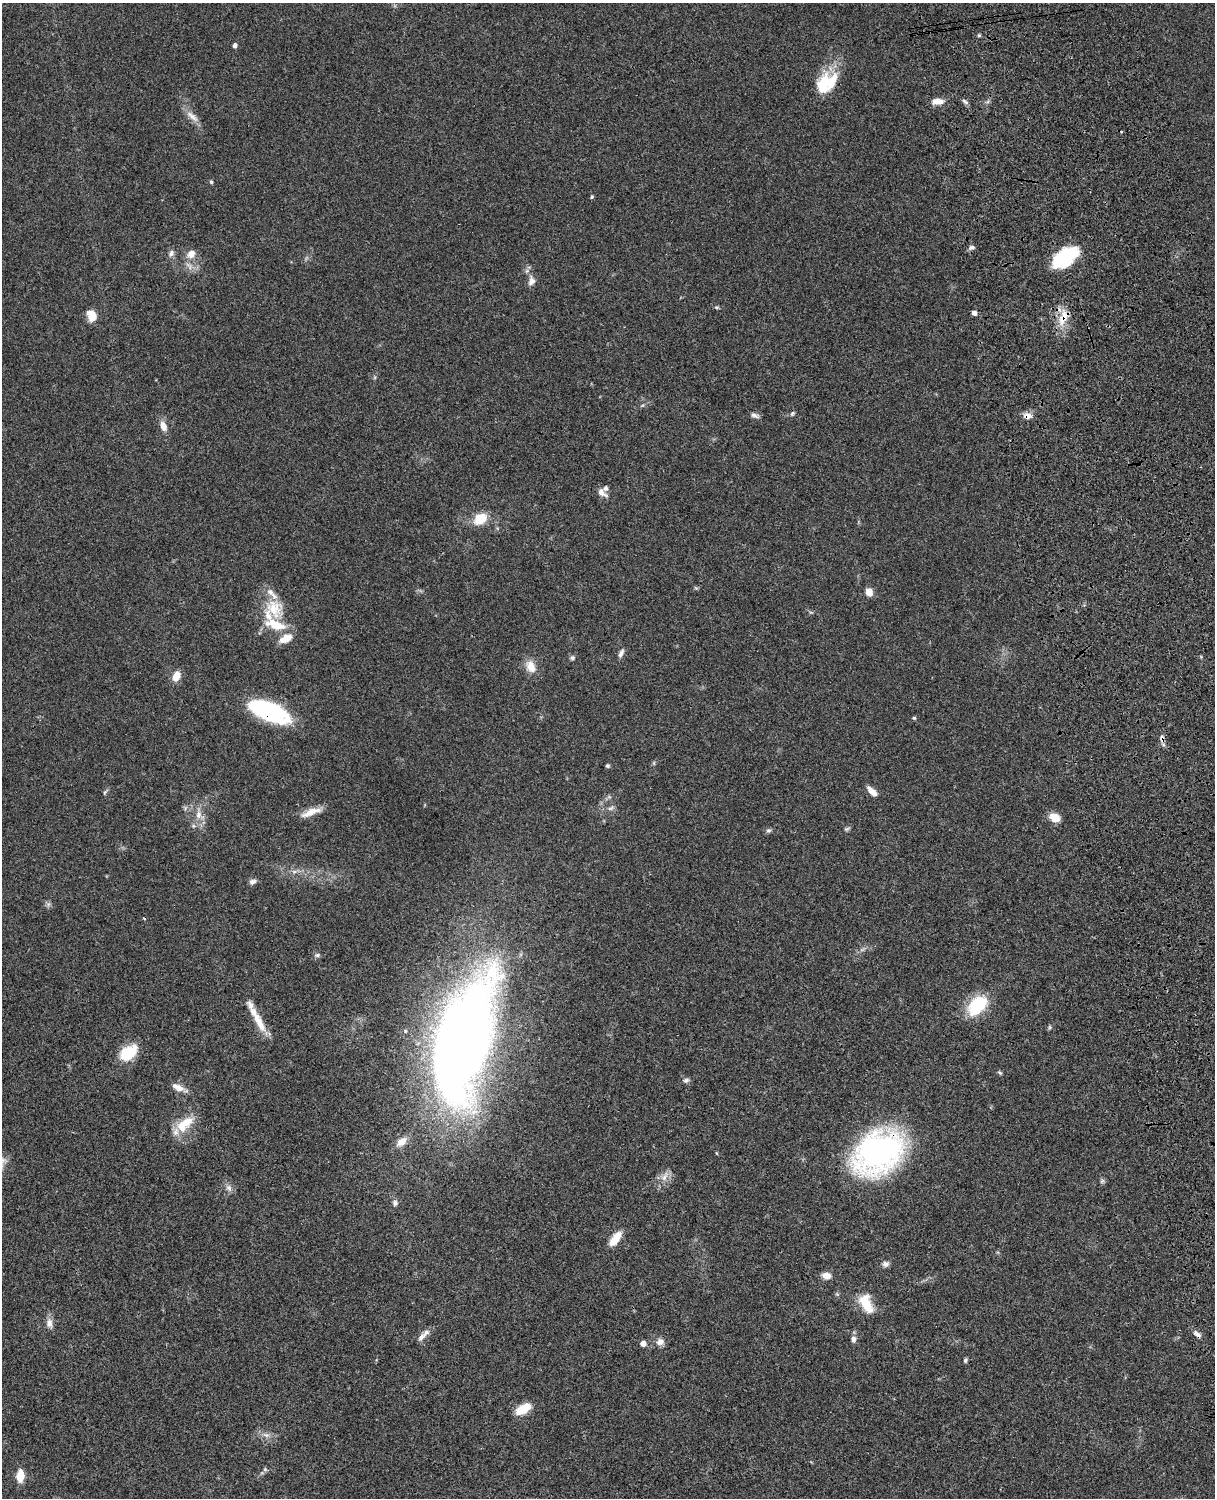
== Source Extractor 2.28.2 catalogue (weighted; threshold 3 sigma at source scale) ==
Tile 6 of 4 x 3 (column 2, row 2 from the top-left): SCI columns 1334-2546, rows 1773-3268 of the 5089 x 4926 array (HDU 1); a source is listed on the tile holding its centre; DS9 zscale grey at full resolution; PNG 1217 x 1500 px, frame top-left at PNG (2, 3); no overlay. Shown black and unused: <1% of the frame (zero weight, under 3 of 4 exposures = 6% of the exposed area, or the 3 px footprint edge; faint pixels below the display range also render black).
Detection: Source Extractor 2.28.2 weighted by HDU 2 'WHT'; one run over the whole footprint, this tile lists its part. Background 0.076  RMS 0.0058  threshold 0.0261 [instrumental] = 3 sigma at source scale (4.5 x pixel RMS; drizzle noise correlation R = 1.50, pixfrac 1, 0.05/0.05 arcsec/px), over >= 5 px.
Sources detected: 90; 2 too faint to see at this stretch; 1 inside a brighter object's white glare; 2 cosmic-ray / hot-pixel residue — not listed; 9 inside a brighter listed object's ellipse — not listed separately; the other 76 listed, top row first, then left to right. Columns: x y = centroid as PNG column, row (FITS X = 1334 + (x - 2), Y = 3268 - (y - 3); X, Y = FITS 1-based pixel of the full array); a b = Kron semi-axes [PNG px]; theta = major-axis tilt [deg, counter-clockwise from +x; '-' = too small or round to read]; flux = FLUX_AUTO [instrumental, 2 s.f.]
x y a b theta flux
979 35 5 4 - 0.82
235 45 4 4 - 2.1
825 82 27 13 88 14
939 101 11 8 -10 4.6
965 102 11 4 -36 1.4
192 116 22 8 -39 4.9
211 182 5 4 - 0.84
592 197 4 3 - 0.89
972 247 9 6 18 1.6
171 253 10 7 64 2.2
191 254 10 9 - 4.9
1065 257 29 16 37 36
531 281 13 8 83 3.5
716 307 6 4 -18 0.73
974 313 6 5 - 2.1
92 315 12 9 -68 8.2
1063 317 24 11 66 10
792 413 7 5 28 1
754 415 11 6 -25 1.9
1027 416 11 8 -4 3.7
163 426 12 8 -71 4.6
602 493 15 7 -39 3.5
480 519 14 11 27 13
869 592 9 8 - 4.5
274 608 30 24 -56 20
286 638 18 10 29 7.4
621 653 13 6 65 2.2
572 658 6 6 - 1.2
531 667 17 13 -63 7
176 676 11 8 61 6.1
270 711 33 14 -22 76
914 718 5 4 - 0.83
1162 738 11 5 -81 2.2
607 766 5 5 - 0.89
872 791 12 6 -45 4.9
105 792 7 3 53 0.86
611 808 9 5 26 1.6
311 812 27 8 21 6.9
198 815 12 8 89 4.4
1055 817 10 7 -25 9.3
768 830 7 6 - 1.2
294 871 7 4 0 1.4
253 882 9 6 18 2.1
48 904 7 4 -72 1.3
317 955 8 5 8 1.4
977 1005 19 12 47 33
259 1022 32 9 -64 10
1050 1027 6 5 - 0.86
463 1041 98 40 75 860
128 1053 19 11 38 21
1000 1073 5 5 - 0.85
686 1080 9 6 16 1.6
178 1088 15 7 -28 5.3
185 1124 28 14 40 13
402 1142 12 8 41 6
878 1152 41 30 37 180
716 1153 5 3 - 0.46
665 1177 16 7 66 4.2
1102 1181 7 5 46 1.1
229 1188 11 7 -57 2.6
395 1203 8 6 -84 1.7
615 1239 17 7 53 10
885 1264 8 7 - 2.2
826 1276 10 7 -7 4.6
866 1303 22 11 -62 15
49 1323 13 9 -81 3.7
1197 1334 12 6 -36 2.6
421 1337 13 7 50 2.9
854 1339 7 6 - 2.4
660 1342 11 9 10 3.4
643 1343 5 5 - 4.3
965 1360 5 4 - 1
523 1409 18 9 32 11
266 1435 11 6 -14 2.8
265 1469 6 5 - 0.96
20 1476 10 6 87 11
Overlapping masked pixels (flux is a lower limit): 6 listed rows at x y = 1063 317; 1027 416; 270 711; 1162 738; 878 1152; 1197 1334